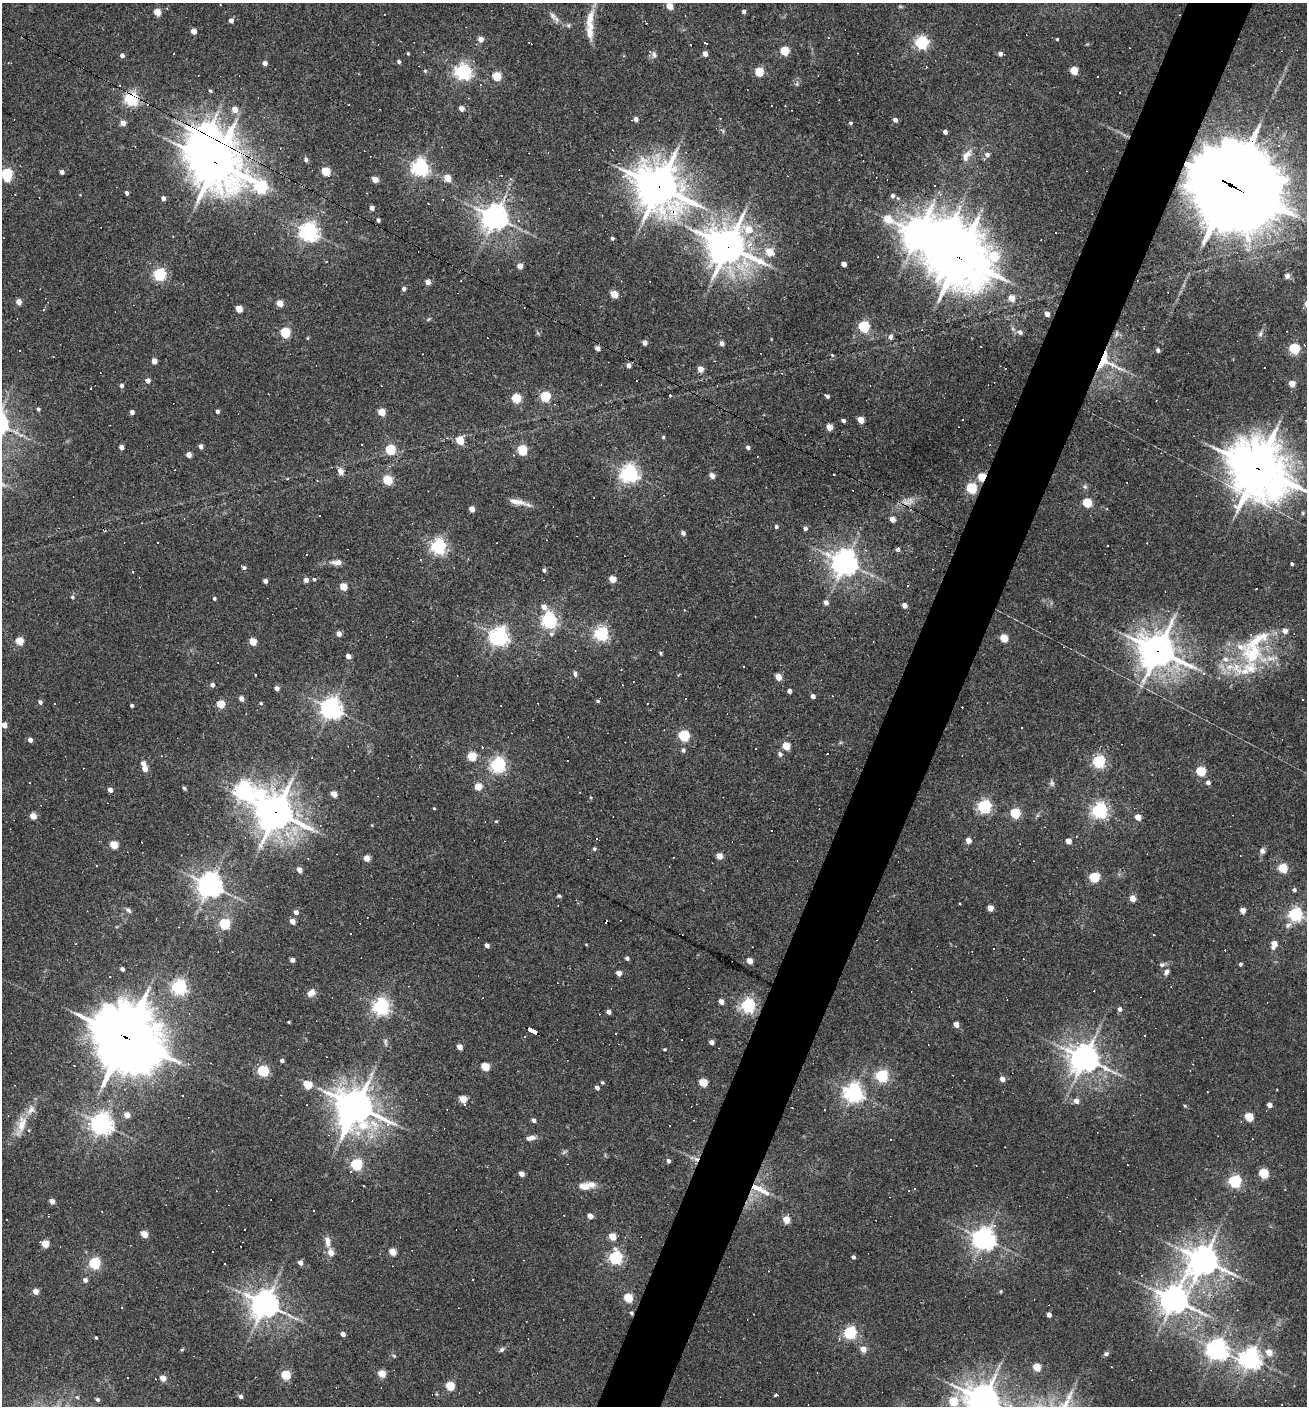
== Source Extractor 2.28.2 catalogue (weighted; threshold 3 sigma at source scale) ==
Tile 10 of 4 x 4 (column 2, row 3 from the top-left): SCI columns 1577-2881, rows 1405-2808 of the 5628 x 5617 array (HDU 1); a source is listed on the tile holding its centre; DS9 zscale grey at full resolution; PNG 1309 x 1408 px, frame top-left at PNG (2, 3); no overlay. Shown black and unused: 5% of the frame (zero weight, under 3 of 4 exposures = <1% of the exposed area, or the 3 px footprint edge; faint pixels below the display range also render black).
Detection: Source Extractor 2.28.2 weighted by HDU 2 'WHT'; one run over the whole footprint, this tile lists its part. Background 0.0388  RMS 0.0052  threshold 0.0232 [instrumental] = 3 sigma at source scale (4.5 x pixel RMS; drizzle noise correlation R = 1.50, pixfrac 1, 0.05/0.05 arcsec/px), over >= 5 px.
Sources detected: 473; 5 too faint to see at this stretch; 3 inside a brighter object's white glare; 102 cosmic-ray / hot-pixel residue — not listed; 11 inside a brighter listed object's ellipse — not listed separately; the other 352 listed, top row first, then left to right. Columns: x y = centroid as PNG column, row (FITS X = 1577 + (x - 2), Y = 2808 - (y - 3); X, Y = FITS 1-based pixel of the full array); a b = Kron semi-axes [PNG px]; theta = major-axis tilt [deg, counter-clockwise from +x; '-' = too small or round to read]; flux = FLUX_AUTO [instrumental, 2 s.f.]
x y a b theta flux
220 5 3 2 - 0.36
669 6 5 4 - 8.8
167 8 3 3 - 0.74
744 11 4 4 - 1.4
157 12 5 4 - 11
553 16 16 6 -58 2.8
231 20 4 4 - 3
590 20 31 10 87 9.8
569 25 6 5 - 0.97
194 31 4 4 - 5.3
829 38 4 2 - 0.39
481 39 5 5 - 3.5
1057 39 3 3 - 0.51
706 43 3 3 - 7.9
922 43 6 5 - 100
784 51 5 5 - 21
408 53 4 3 - 0.56
654 54 8 7 - 1.9
705 54 4 4 - 3.6
1000 54 4 4 - 2.1
122 55 4 4 - 2.2
399 62 4 4 - 1.1
265 63 4 4 - 2.8
1074 71 5 5 - 14
463 72 6 6 - 180
759 72 5 5 - 22
497 76 5 5 - 20
1097 77 3 3 - 1.1
797 84 6 4 48 0.85
210 91 5 4 - 0.69
131 99 6 5 - 120
461 108 4 4 - 4.1
235 109 5 5 - 6.1
636 119 4 4 - 2.6
895 120 5 4 - 2.1
123 123 5 4 - 4.3
850 123 5 4 - 0.86
722 130 9 4 -36 1
945 132 4 4 - 2.2
206 136 10 8 14 890
966 155 18 9 56 5.3
987 155 6 6 - 2
306 159 5 4 - 1.5
216 163 19 17 -37 1600
420 167 6 6 - 210
326 171 5 5 - 21
62 172 4 4 - 2
7 174 7 5 -84 61
447 178 5 5 - 9
375 179 5 4 - 6.6
511 179 5 5 - 0.69
1232 186 35 25 -30 9500
261 187 12 6 -32 87
659 187 18 15 -44 1400
126 193 4 3 - 1.5
892 196 6 5 - 1.4
163 198 4 4 - 2.4
428 203 2 2 - 0.3
918 207 5 5 - 1.4
372 208 4 4 - 3
495 217 8 8 - 680
378 220 4 4 - 1.5
309 232 7 6 - 280
612 238 4 3 - 1.1
728 246 14 13 - 1300
769 252 5 5 - 12
958 258 24 20 -6 1900
844 264 4 4 - 3.2
520 266 5 4 - 5.6
159 274 6 5 - 76
1287 276 5 5 - 2.4
428 282 5 4 - 4.2
404 289 4 4 - 1.8
614 294 5 4 - 13
1012 298 5 5 - 7.4
19 302 4 4 - 5.3
280 303 5 4 - 8.9
239 309 5 4 - 9.7
44 310 4 3 - 0.67
1047 314 5 4 - 3.2
864 327 5 5 - 61
285 332 5 5 - 36
1020 332 6 6 - 1.9
1116 334 9 5 67 1.3
1260 334 9 5 79 1.4
891 337 8 6 87 1.5
308 338 4 4 - 0.57
645 342 4 4 - 3.2
722 343 4 4 - 2.3
598 348 5 4 - 2.6
1294 348 5 5 - 46
20 350 3 3 - 3.3
1158 350 5 4 - 1.4
832 355 5 4 - 0.61
154 361 4 4 - 4.7
1104 361 26 21 66 21
628 365 5 5 - 2.6
1006 368 3 3 - 2.7
700 369 5 4 - 5.3
637 380 3 2 - 0.57
148 381 5 4 - 2.8
1292 384 5 4 - 7.5
121 386 5 4 - 1.7
91 388 2 2 - 0.29
670 395 3 3 - 0.59
545 396 5 5 - 43
826 396 6 3 -30 2.2
516 398 5 5 - 29
38 409 4 4 - 1.1
217 411 4 3 - 1.6
132 412 4 4 - 2.5
382 412 5 5 - 12
861 420 5 4 - 8.4
843 421 4 4 - 1.4
829 427 5 4 - 7.8
663 437 5 4 - 0.61
460 441 5 5 - 16
990 444 3 2 - 0.74
200 446 4 4 - 2.4
121 447 4 4 - 2.9
748 447 5 4 - 1.6
390 450 5 5 - 34
522 450 5 5 - 36
189 455 4 4 - 4.4
1258 468 22 19 -45 2200
341 471 5 5 - 5.9
629 473 7 6 - 230
712 476 5 4 - 3.4
982 477 5 4 - 21
387 480 5 5 - 28
1085 486 7 6 - 1.2
971 488 6 5 - 41
517 502 24 7 -12 5.3
1087 503 5 5 - 26
472 509 4 4 - 4.9
319 515 3 2 - 0.54
892 519 4 4 - 4.5
776 527 4 4 - 1.2
805 528 5 4 - 1.8
683 533 4 4 - 1.9
157 543 3 3 - 0.94
438 547 6 6 - 150
898 549 5 5 - 1.5
337 562 12 6 0 3.6
845 563 8 8 - 600
1292 564 3 3 - 0.93
244 567 7 4 -28 1.1
544 570 4 4 - 1.2
314 579 5 4 - 0.8
612 579 5 4 - 8.5
306 580 5 5 - 2.3
265 581 4 4 - 2.2
907 585 3 3 - 1.1
343 587 5 5 - 12
72 597 5 4 - 1.1
214 598 4 4 - 0.88
826 602 5 5 - 2.3
905 605 4 4 - 3.8
544 607 7 5 -47 4
549 621 7 6 - 140
1285 631 5 4 - 4
339 634 4 4 - 3.7
601 634 6 5 - 130
499 636 7 6 - 270
1004 638 5 4 - 16
19 641 5 5 - 15
253 642 5 4 - 11
1158 650 14 12 -27 930
660 653 4 3 - 0.76
1253 653 37 35 25 40
348 656 4 4 - 3.6
575 674 9 4 -86 1.3
1204 674 5 4 - 1
778 677 5 4 - 8.3
633 682 2 2 - 0.3
212 685 4 4 - 1.9
277 688 4 4 - 2.8
789 691 4 4 - 2.3
813 696 4 4 - 2.3
241 699 5 4 - 3.4
1302 699 2 2 - 0.44
598 701 5 4 - 0.97
40 702 5 4 - 1.7
261 703 4 4 - 0.57
221 704 5 4 - 16
132 705 4 3 - 1
331 708 7 7 - 370
4 725 4 4 - 5.5
684 736 5 5 - 54
30 740 4 4 - 2.5
786 746 5 5 - 15
683 750 5 5 - 1.4
827 753 3 3 - 27
780 754 7 6 - 1.4
472 756 5 5 - 21
1099 761 6 5 - 83
143 763 5 4 - 2.8
498 765 6 6 - 160
145 769 5 4 - 4.8
1201 771 5 5 - 33
1208 782 5 4 - 1.8
478 787 5 5 - 11
184 788 5 4 - 0.86
110 790 4 4 - 2.9
244 790 8 7 - 250
261 793 18 14 49 25
334 794 5 4 - 6.1
984 806 6 5 - 110
434 808 4 3 - 0.42
1099 810 6 6 - 170
276 812 13 12 - 1100
1015 813 5 5 - 34
33 816 5 4 - 8
1138 817 5 4 - 8
496 821 4 3 - 0.48
320 826 4 3 - 0.48
771 831 3 2 - 0.61
968 840 4 4 - 5.1
1068 841 4 4 - 5.4
114 845 5 4 - 17
594 849 5 4 - 0.96
1262 851 8 6 76 2
719 856 5 4 - 7
367 858 4 4 - 7.1
96 866 3 2 - 0.44
1283 868 9 8 - 8.3
299 870 5 4 - 4.7
1094 877 5 5 - 40
210 885 8 8 - 510
1294 890 5 4 - 1.4
559 896 5 4 - 0.78
1132 899 5 4 - 7.8
990 908 4 4 - 6.3
128 910 8 5 -39 1.4
1243 910 4 4 - 5.9
296 912 4 4 - 2.6
1296 914 6 6 - 130
292 921 4 4 - 4.7
224 924 5 5 - 47
1288 925 11 6 35 2.3
1153 934 3 3 - 1
586 944 4 3 - 0.42
1274 944 6 5 - 6.8
487 945 4 4 - 2.2
627 958 4 4 - 1.6
292 960 4 4 - 3.5
750 961 5 4 - 5.8
1240 964 4 4 - 1.1
1162 965 7 6 - 1.5
122 969 4 4 - 2
1167 972 9 6 54 2.2
619 973 4 4 - 4.6
179 987 6 6 - 160
311 993 12 9 35 3
721 1002 4 4 - 4.1
748 1006 6 5 - 140
381 1007 6 6 - 200
1120 1009 5 4 - 2.1
609 1012 4 4 - 2.5
289 1022 3 3 - 0.55
956 1025 4 4 - 4.9
533 1031 10 4 -28 81
616 1034 3 3 - 0.57
1145 1035 2 2 - 0.45
125 1037 28 24 -39 2500
712 1042 4 4 - 3.6
460 1047 4 4 - 4.9
665 1049 4 3 - 0.67
1085 1058 10 9 - 810
282 1060 4 4 - 1.6
485 1067 5 5 - 18
263 1071 5 5 - 52
882 1076 6 5 - 79
1002 1079 4 4 - 4.5
602 1082 5 4 - 0.83
703 1082 5 5 - 18
307 1085 5 5 - 19
597 1088 4 4 - 2
1207 1092 3 2 - 0.51
853 1093 7 6 - 280
183 1096 2 2 - 0.36
463 1099 5 4 - 14
1076 1101 5 5 - 3.8
464 1105 4 4 - 0.72
1269 1105 4 4 - 3.1
356 1106 14 10 -38 1100
1185 1106 4 4 - 0.62
824 1110 2 2 - 0.3
127 1115 5 4 - 5.7
1249 1117 5 5 - 20
534 1120 5 4 - 1.6
102 1124 7 7 - 390
21 1125 30 10 72 9.4
357 1133 10 8 -55 3.8
531 1138 11 6 10 2.9
696 1159 9 7 -5 2.1
668 1161 5 4 - 1.4
356 1164 5 5 - 64
1263 1173 5 5 - 26
521 1174 4 4 - 4.8
1235 1181 6 5 - 89
584 1186 21 10 4 5.7
758 1188 24 10 -24 8.5
915 1189 3 3 - 1.7
217 1191 3 2 - 0.48
52 1201 4 4 - 4.6
313 1210 3 3 - 0.77
590 1216 4 4 - 4.1
786 1220 8 7 - 4.2
995 1226 4 3 - 4.2
144 1234 5 4 - 10
612 1237 5 4 - 12
984 1239 7 7 - 450
327 1242 14 6 -82 3.7
45 1244 6 4 -24 14
392 1252 5 4 - 11
331 1253 9 7 -74 3.8
615 1257 6 5 - 110
853 1257 4 4 - 1.5
1203 1260 11 10 - 740
300 1262 4 4 - 3.2
94 1263 5 5 - 68
85 1280 5 4 - 2.2
35 1291 4 4 - 6.3
1001 1291 4 4 - 0.67
1204 1292 6 4 -71 1
628 1298 5 5 - 23
1174 1299 10 9 - 650
265 1304 9 9 - 670
1049 1315 4 4 - 3.3
850 1333 5 5 - 89
343 1334 4 4 - 2.4
96 1338 3 3 - 0.67
502 1349 8 5 33 1.3
863 1349 5 4 - 7.2
1217 1349 7 7 - 360
182 1350 6 4 2 0.5
1269 1352 6 5 - 8.2
1106 1354 6 5 - 1.4
394 1356 5 4 - 0.61
1250 1358 7 7 - 350
1037 1367 5 4 - 15
382 1374 5 4 - 13
286 1375 5 5 - 28
163 1378 5 4 - 6.6
450 1386 5 5 - 24
776 1394 3 3 - 46
241 1396 4 4 - 1.7
77 1397 6 5 - 0.82
97 1399 4 4 - 1.2
983 1400 15 11 -51 970
953 1401 5 5 - 22
Overlapping masked pixels (flux is a lower limit): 16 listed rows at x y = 131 99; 206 136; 216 163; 1232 186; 659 187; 728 246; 958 258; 1104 361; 1258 468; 982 477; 1158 650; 276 812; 533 1031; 125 1037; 696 1159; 758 1188
Isophote crosses this tile's border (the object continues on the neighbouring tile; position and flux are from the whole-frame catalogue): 4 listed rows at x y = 7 174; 1258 468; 4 725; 983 1400